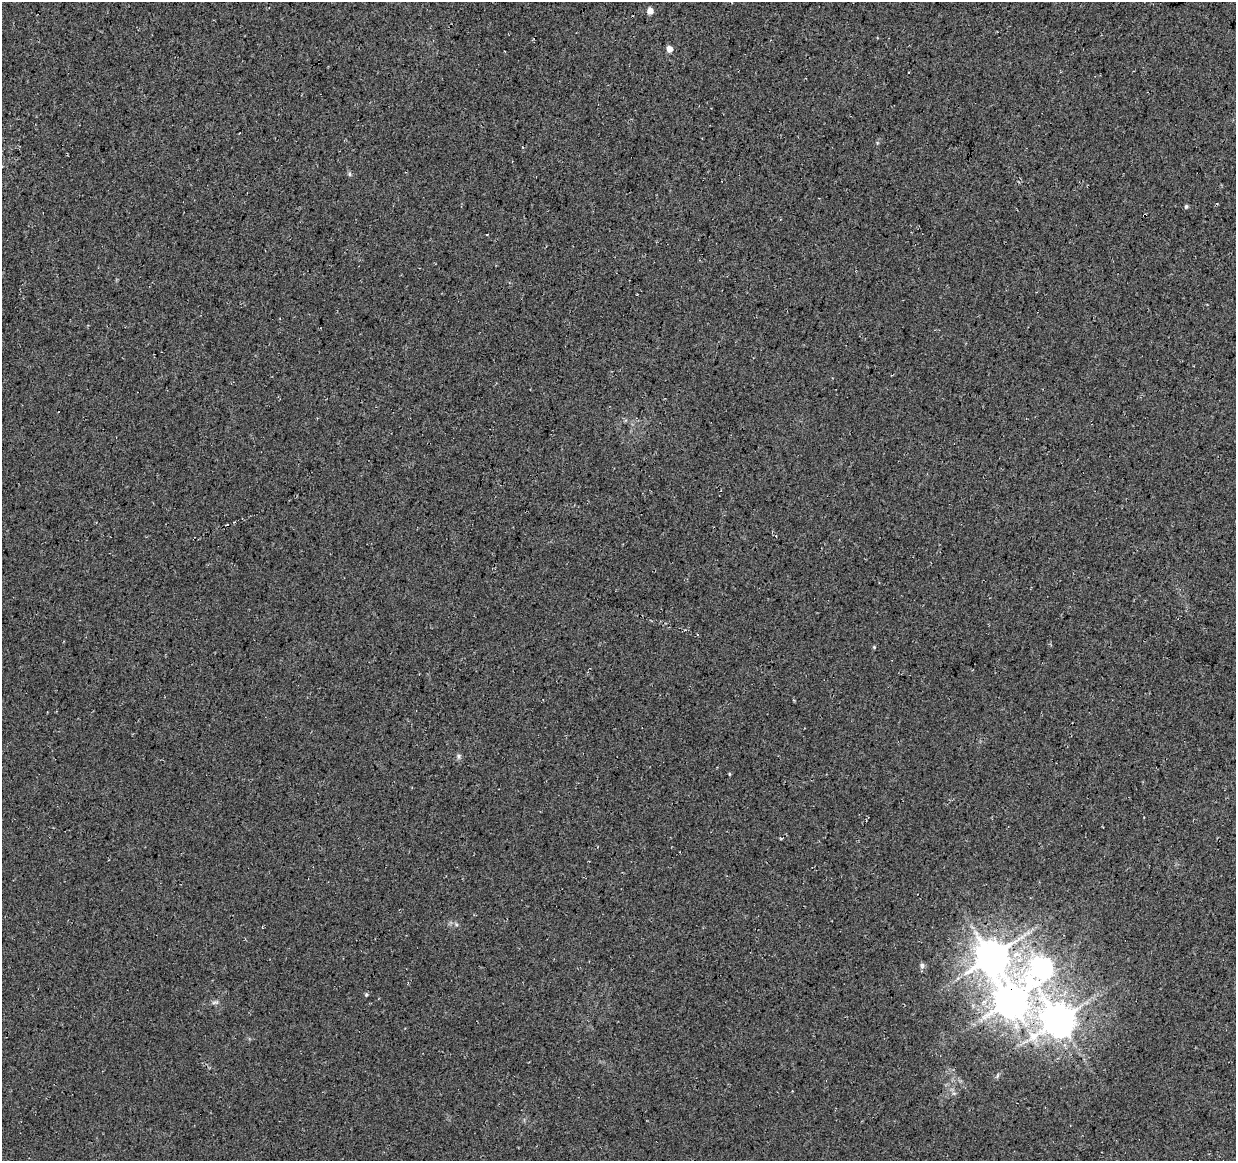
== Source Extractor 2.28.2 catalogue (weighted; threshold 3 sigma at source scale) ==
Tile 10 of 4 x 4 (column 2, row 3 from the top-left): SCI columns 1235-2468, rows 1385-2543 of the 4944 x 5147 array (HDU 1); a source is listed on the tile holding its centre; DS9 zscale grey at full resolution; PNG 1238 x 1163 px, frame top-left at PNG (2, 2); no overlay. Shown black and unused: <1% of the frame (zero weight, under 3 of 4 exposures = <1% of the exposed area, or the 3 px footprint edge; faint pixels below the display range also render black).
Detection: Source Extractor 2.28.2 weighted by HDU 2 'WHT'; one run over the whole footprint, this tile lists its part. Background 0.0376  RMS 0.01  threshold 0.0463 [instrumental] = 3 sigma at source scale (4.5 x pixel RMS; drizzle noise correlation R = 1.50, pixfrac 1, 0.0396/0.0396 arcsec/px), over >= 5 px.
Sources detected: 20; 1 cosmic-ray / hot-pixel residue — not listed; the other 19 listed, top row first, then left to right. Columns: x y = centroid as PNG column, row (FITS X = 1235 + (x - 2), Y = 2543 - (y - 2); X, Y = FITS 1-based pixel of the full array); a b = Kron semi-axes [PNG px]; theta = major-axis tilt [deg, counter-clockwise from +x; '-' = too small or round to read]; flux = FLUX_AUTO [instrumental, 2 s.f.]
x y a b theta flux
650 11 5 5 - 9.9
669 49 5 4 - 10
349 174 6 5 - 1.7
1186 206 5 4 - 1.7
1144 215 4 3 - 1.6
487 234 3 3 - 3.2
874 647 4 4 - 0.96
459 756 8 5 74 2.2
729 774 5 3 - 0.95
262 927 3 2 - 0.76
991 956 10 10 - 2200
922 965 8 6 78 2.6
1041 966 11 8 57 460
366 994 5 4 - 1.5
1010 1001 11 10 - 2100
215 1002 11 3 15 2
1059 1020 11 10 - 1900
997 1076 7 4 71 1.5
954 1093 6 4 17 1.6
Overlapping masked pixels (flux is a lower limit): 3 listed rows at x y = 1144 215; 1010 1001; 1059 1020